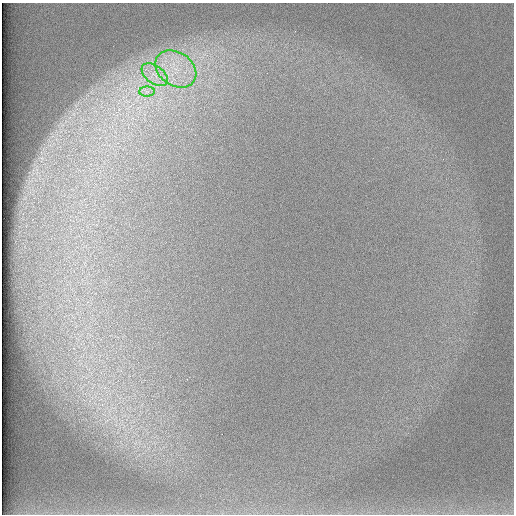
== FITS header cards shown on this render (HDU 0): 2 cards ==
NAXIS1  =                  512 /
NAXIS2  =                  512 /

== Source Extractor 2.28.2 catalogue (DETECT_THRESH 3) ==
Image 512 x 512 px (HDU 0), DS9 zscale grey, 1 PNG px = 1 image px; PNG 516 x 516 px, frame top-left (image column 1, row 512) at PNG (2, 3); each listed source drawn as its Kron ellipse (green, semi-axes under 4 px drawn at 4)
Background 97.2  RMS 2.9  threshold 8.74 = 3 sigma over >= 5 px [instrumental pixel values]
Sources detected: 3; all 3 listed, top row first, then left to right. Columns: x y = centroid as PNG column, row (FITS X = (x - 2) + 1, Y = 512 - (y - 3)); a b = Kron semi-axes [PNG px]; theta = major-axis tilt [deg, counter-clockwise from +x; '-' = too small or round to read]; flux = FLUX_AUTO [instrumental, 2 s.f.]
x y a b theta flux
176 69 22 16 -35 7500
155 75 15 9 -37 2600
147 92 8 5 1 760